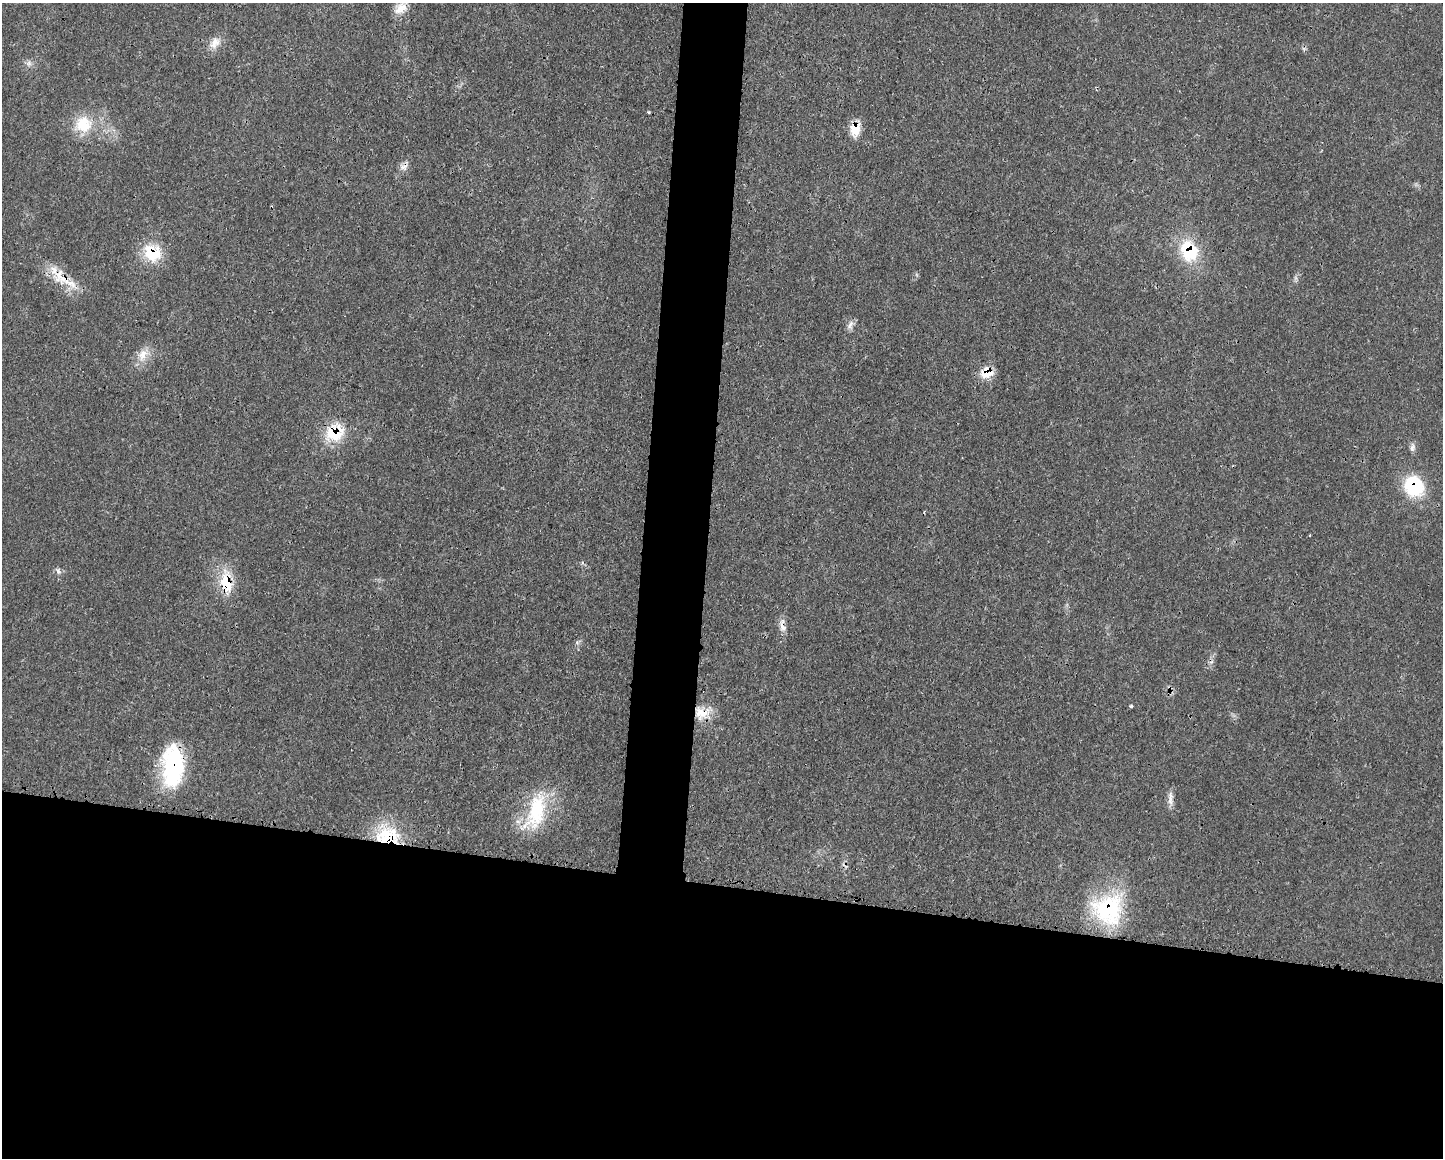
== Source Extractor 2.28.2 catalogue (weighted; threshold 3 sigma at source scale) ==
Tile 11 of 3 x 4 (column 2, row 4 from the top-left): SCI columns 1561-3001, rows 15-1170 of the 4676 x 4644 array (HDU 1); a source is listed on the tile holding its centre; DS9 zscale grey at full resolution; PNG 1445 x 1160 px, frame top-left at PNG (2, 3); no overlay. Shown black and unused: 27% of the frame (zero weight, under 3 of 4 exposures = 1% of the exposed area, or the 3 px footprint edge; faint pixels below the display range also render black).
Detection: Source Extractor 2.28.2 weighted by HDU 2 'WHT'; one run over the whole footprint, this tile lists its part. Background 0.0211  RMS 0.0023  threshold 0.0104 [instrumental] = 3 sigma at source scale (4.5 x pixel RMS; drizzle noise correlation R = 1.50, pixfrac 1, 0.05/0.05 arcsec/px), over >= 5 px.
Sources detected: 27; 1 too faint to see at this stretch — not listed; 1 inside a brighter listed object's ellipse — not listed separately; the other 25 listed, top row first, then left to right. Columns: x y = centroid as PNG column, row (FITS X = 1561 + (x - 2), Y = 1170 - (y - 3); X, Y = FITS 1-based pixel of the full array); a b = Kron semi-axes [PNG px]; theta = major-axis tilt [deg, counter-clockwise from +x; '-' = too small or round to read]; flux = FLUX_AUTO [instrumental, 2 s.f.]
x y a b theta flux
400 8 18 12 31 2.7
215 43 17 11 55 2.4
649 112 3 3 - 0.32
83 124 23 22 - 7.7
855 129 17 12 82 3.9
404 167 13 8 28 1.3
1189 250 26 20 -71 12
152 253 25 21 -45 7.9
64 279 45 14 -34 6.8
850 325 15 6 59 1.1
142 355 18 11 72 3
987 374 20 10 3 3.2
335 432 25 22 31 8.4
1412 447 11 6 71 0.89
1414 486 25 23 -53 13
58 571 7 4 -47 0.59
226 582 29 14 -82 7.5
782 625 19 8 -81 1.7
1131 706 4 3 - 0.58
702 713 22 16 4 4.8
173 766 44 21 89 26
1170 798 22 6 -89 1.5
536 812 55 23 71 15
388 835 35 23 3 13
1108 909 38 38 - 23
Overlapping masked pixels (flux is a lower limit): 13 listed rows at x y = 855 129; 1189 250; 152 253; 64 279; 987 374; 335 432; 1414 486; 226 582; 782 625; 702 713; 173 766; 388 835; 1108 909